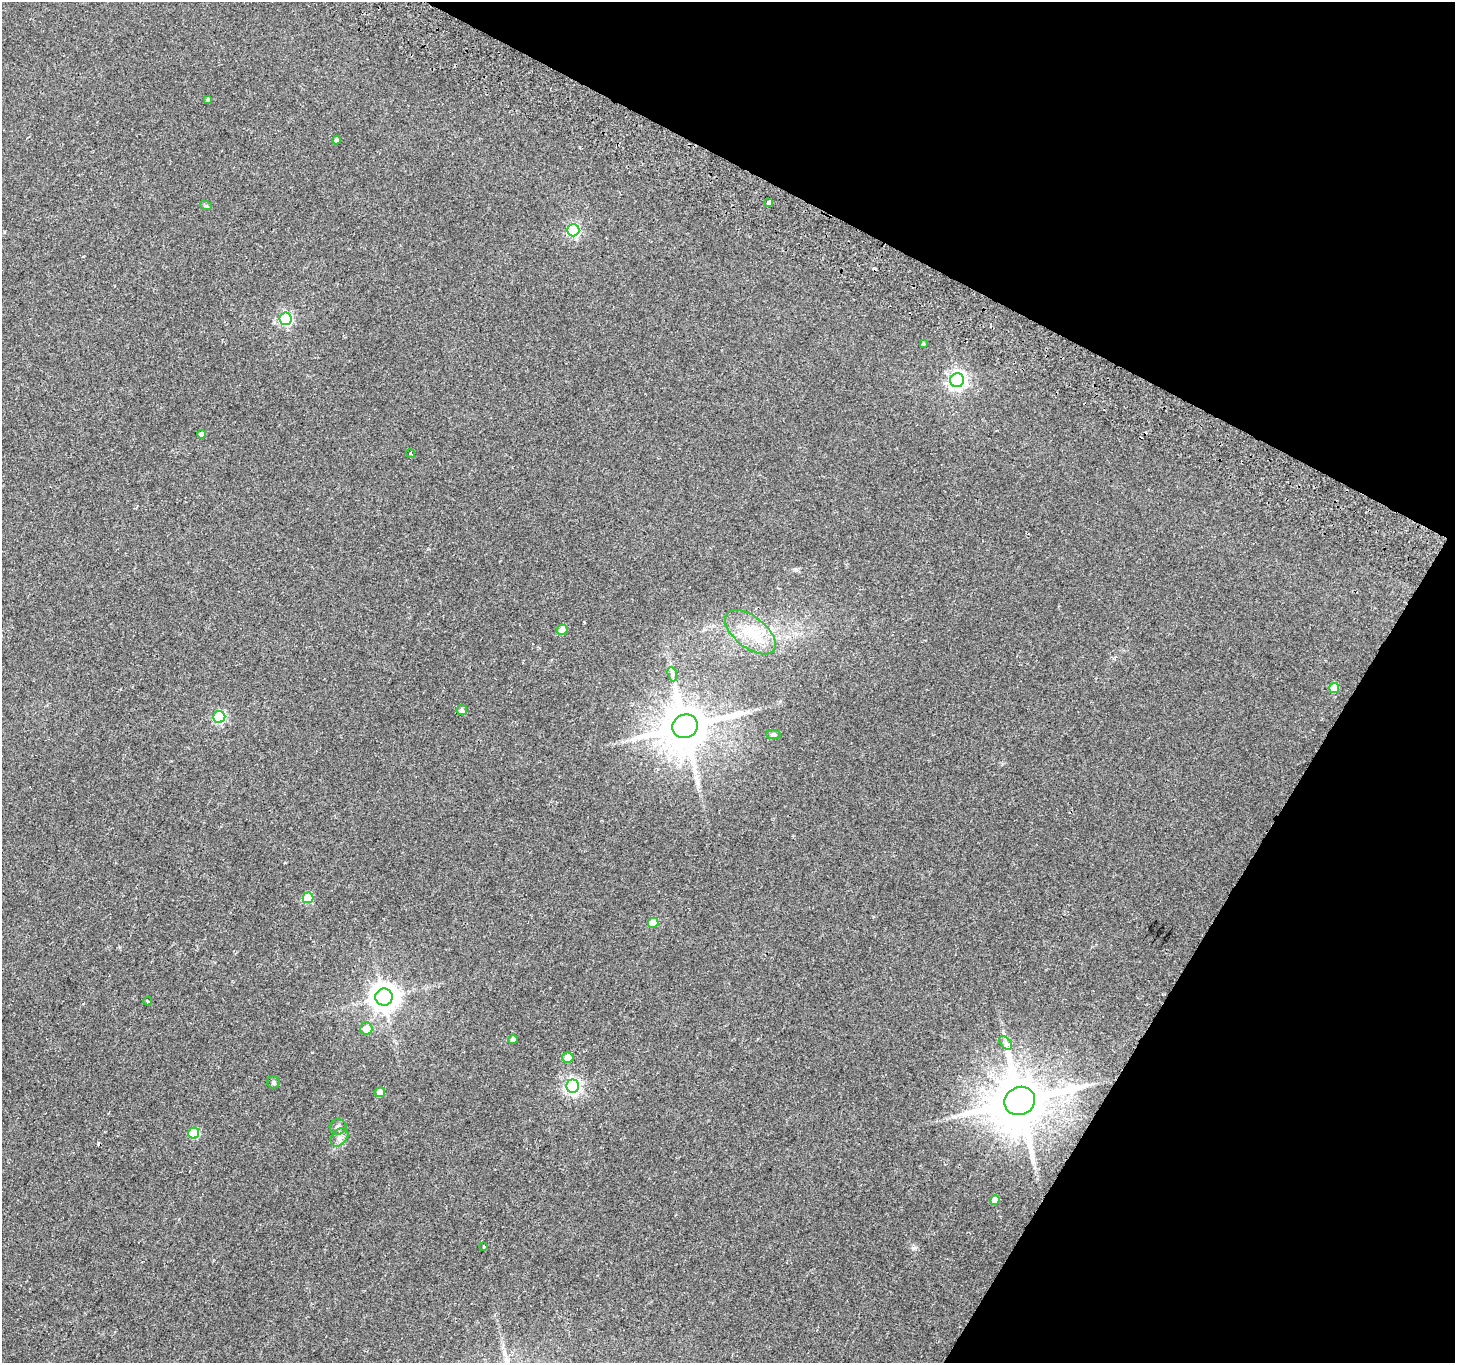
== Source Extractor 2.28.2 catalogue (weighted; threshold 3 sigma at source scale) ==
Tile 8 of 4 x 4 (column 4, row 2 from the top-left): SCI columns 4391-5843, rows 2970-4330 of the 5882 x 6004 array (HDU 1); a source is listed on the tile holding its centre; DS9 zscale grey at full resolution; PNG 1457 x 1365 px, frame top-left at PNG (2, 2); each listed source drawn as its Kron ellipse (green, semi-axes under 4 px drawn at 4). Shown black and unused: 25% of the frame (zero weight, under 2 of 3 exposures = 3% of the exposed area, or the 3 px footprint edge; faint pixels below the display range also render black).
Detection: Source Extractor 2.28.2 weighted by HDU 2 'WHT'; one run over the whole footprint, this tile lists its part. Background 0.0514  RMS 0.0053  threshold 0.0239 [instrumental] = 3 sigma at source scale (4.5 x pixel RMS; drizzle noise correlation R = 1.50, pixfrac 1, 0.0396/0.0396 arcsec/px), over >= 5 px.
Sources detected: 38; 3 cosmic-ray / hot-pixel residue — neither listed nor drawn; the other 35 listed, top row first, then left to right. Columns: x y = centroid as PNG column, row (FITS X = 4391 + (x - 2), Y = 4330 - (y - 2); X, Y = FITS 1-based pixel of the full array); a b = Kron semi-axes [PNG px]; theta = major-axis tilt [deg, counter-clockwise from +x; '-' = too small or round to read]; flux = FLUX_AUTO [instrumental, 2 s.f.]
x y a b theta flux
208 99 3 3 - 0.77
336 140 4 4 - 1.1
769 202 4 3 - 2.9
206 206 6 4 -18 0.72
573 230 6 6 - 70
286 319 6 6 - 72
923 344 4 4 - 0.72
957 380 7 7 - 200
201 434 4 4 - 2.3
410 454 4 3 - 0.6
562 630 5 5 - 4.5
750 632 30 15 -38 16
672 674 7 4 -72 1.3
1334 688 5 5 - 7.7
462 710 5 5 - 1.4
219 717 6 6 - 57
685 726 13 11 24 2600
774 735 7 4 -7 0.93
308 898 5 5 - 20
653 923 5 5 - 12
384 997 8 8 - 670
148 1001 4 3 - 1
366 1028 6 6 - 5.5
513 1039 4 4 - 2.2
1005 1043 8 5 -47 1.7
568 1057 5 5 - 5.6
274 1082 6 6 - 1.2
573 1086 6 6 - 140
380 1092 5 5 - 4.6
1020 1101 16 14 28 3500
338 1127 8 7 - 1.9
194 1133 5 5 - 26
340 1137 10 7 50 2.6
995 1200 5 4 - 4.2
484 1247 3 3 - 0.81
Overlapping masked pixels (flux is a lower limit): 1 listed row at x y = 1020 1101
Unlisted compact peaks at least as high as the median listed source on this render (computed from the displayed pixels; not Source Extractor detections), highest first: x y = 913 1248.